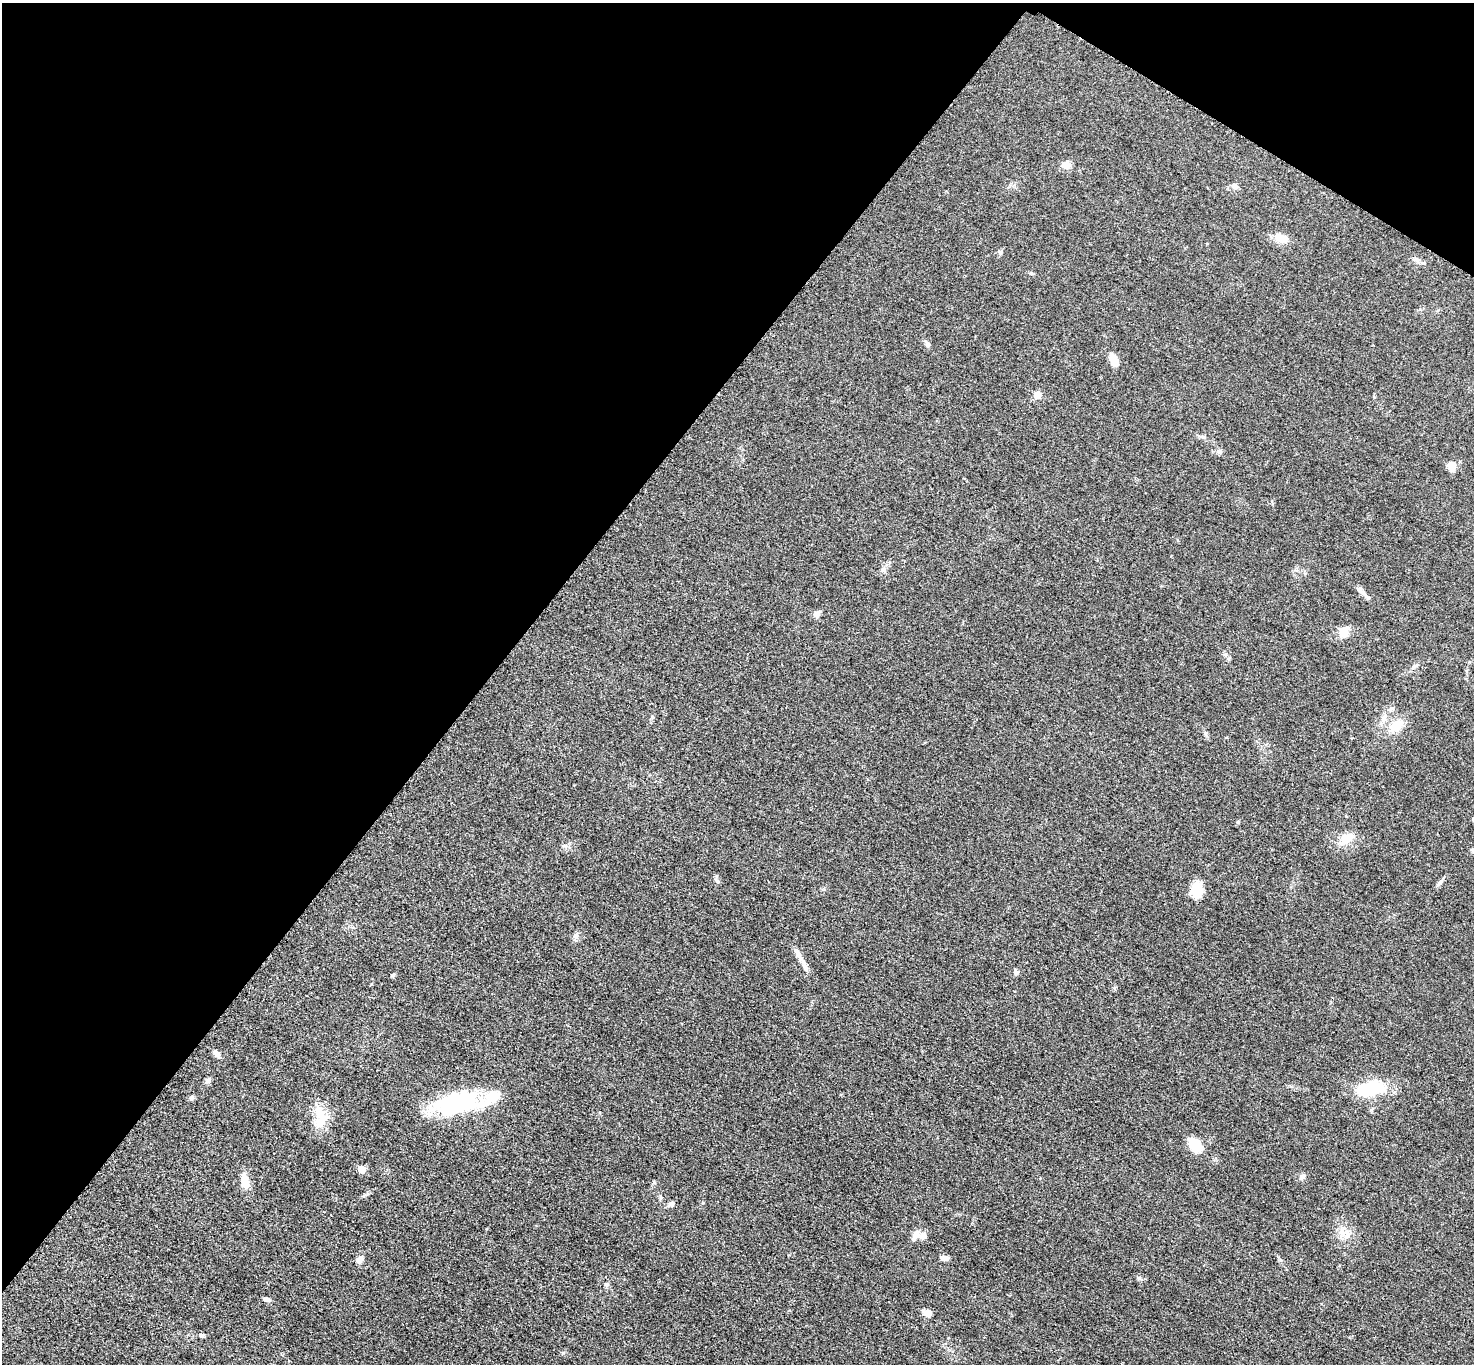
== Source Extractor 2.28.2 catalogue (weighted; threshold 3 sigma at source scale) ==
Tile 2 of 4 x 4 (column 2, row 1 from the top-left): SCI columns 1485-2956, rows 4251-5612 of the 5909 x 5914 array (HDU 1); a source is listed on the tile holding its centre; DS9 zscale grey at full resolution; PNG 1476 x 1366 px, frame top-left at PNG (2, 3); no overlay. Shown black and unused: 36% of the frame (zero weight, under 3 of 5 exposures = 1% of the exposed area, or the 3 px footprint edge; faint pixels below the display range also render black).
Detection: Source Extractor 2.28.2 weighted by HDU 2 'WHT'; one run over the whole footprint, this tile lists its part. Background 0.0536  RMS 0.0058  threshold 0.0259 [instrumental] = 3 sigma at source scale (4.5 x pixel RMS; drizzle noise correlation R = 1.50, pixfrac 1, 0.05/0.05 arcsec/px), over >= 5 px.
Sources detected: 48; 2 inside a brighter listed object's ellipse — not listed separately; the other 46 listed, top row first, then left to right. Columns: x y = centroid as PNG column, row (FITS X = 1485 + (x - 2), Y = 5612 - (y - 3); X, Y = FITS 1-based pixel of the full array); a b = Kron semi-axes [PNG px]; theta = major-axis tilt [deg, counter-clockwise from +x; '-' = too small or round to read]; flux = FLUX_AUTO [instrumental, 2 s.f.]
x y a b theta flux
1066 165 11 8 0 4
1235 186 9 7 -29 2.1
1282 238 20 9 -21 7.1
1000 252 6 5 - 0.97
1417 260 11 5 -42 1.9
927 344 8 6 -60 1.6
1113 360 17 8 -69 5.6
1037 395 9 8 - 3.7
1203 437 8 6 -14 1.4
1219 452 9 6 -37 1.6
1452 466 12 10 -89 4.5
883 569 8 5 59 1.6
1361 591 16 6 -50 2.8
817 614 9 7 46 2.7
1344 632 13 11 53 6.8
1414 666 7 4 44 1.2
1396 726 24 13 40 9.8
1205 733 7 4 -71 1.1
1238 822 6 4 61 0.69
1347 838 21 12 34 8.1
564 846 7 4 0 1.1
717 881 8 5 -45 1.2
1439 883 11 3 50 1.3
1196 890 17 13 88 9.4
576 936 10 7 63 2.2
797 953 15 7 -68 3.5
1015 972 7 5 -75 1.5
1115 988 6 4 71 0.72
217 1053 10 6 -42 2.9
208 1081 8 7 - 1.4
1370 1088 26 12 14 37
192 1098 7 5 69 1.1
457 1103 55 22 10 59
320 1118 33 16 88 13
1195 1145 13 9 -46 17
362 1169 5 5 - 10
1302 1177 8 6 14 1.8
245 1181 18 8 -79 8.5
671 1204 7 7 - 1.8
1342 1232 11 8 -67 4.2
915 1235 16 9 58 3.7
944 1258 10 5 -3 2.7
360 1259 10 7 64 2.7
267 1299 10 5 -20 1.4
928 1313 8 6 -13 4.9
201 1335 7 5 -46 1
Unlisted compact peaks at least as high as the median listed source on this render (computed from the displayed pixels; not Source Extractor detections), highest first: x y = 1139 1278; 703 1203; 1280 1260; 1374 397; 1031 273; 367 1194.